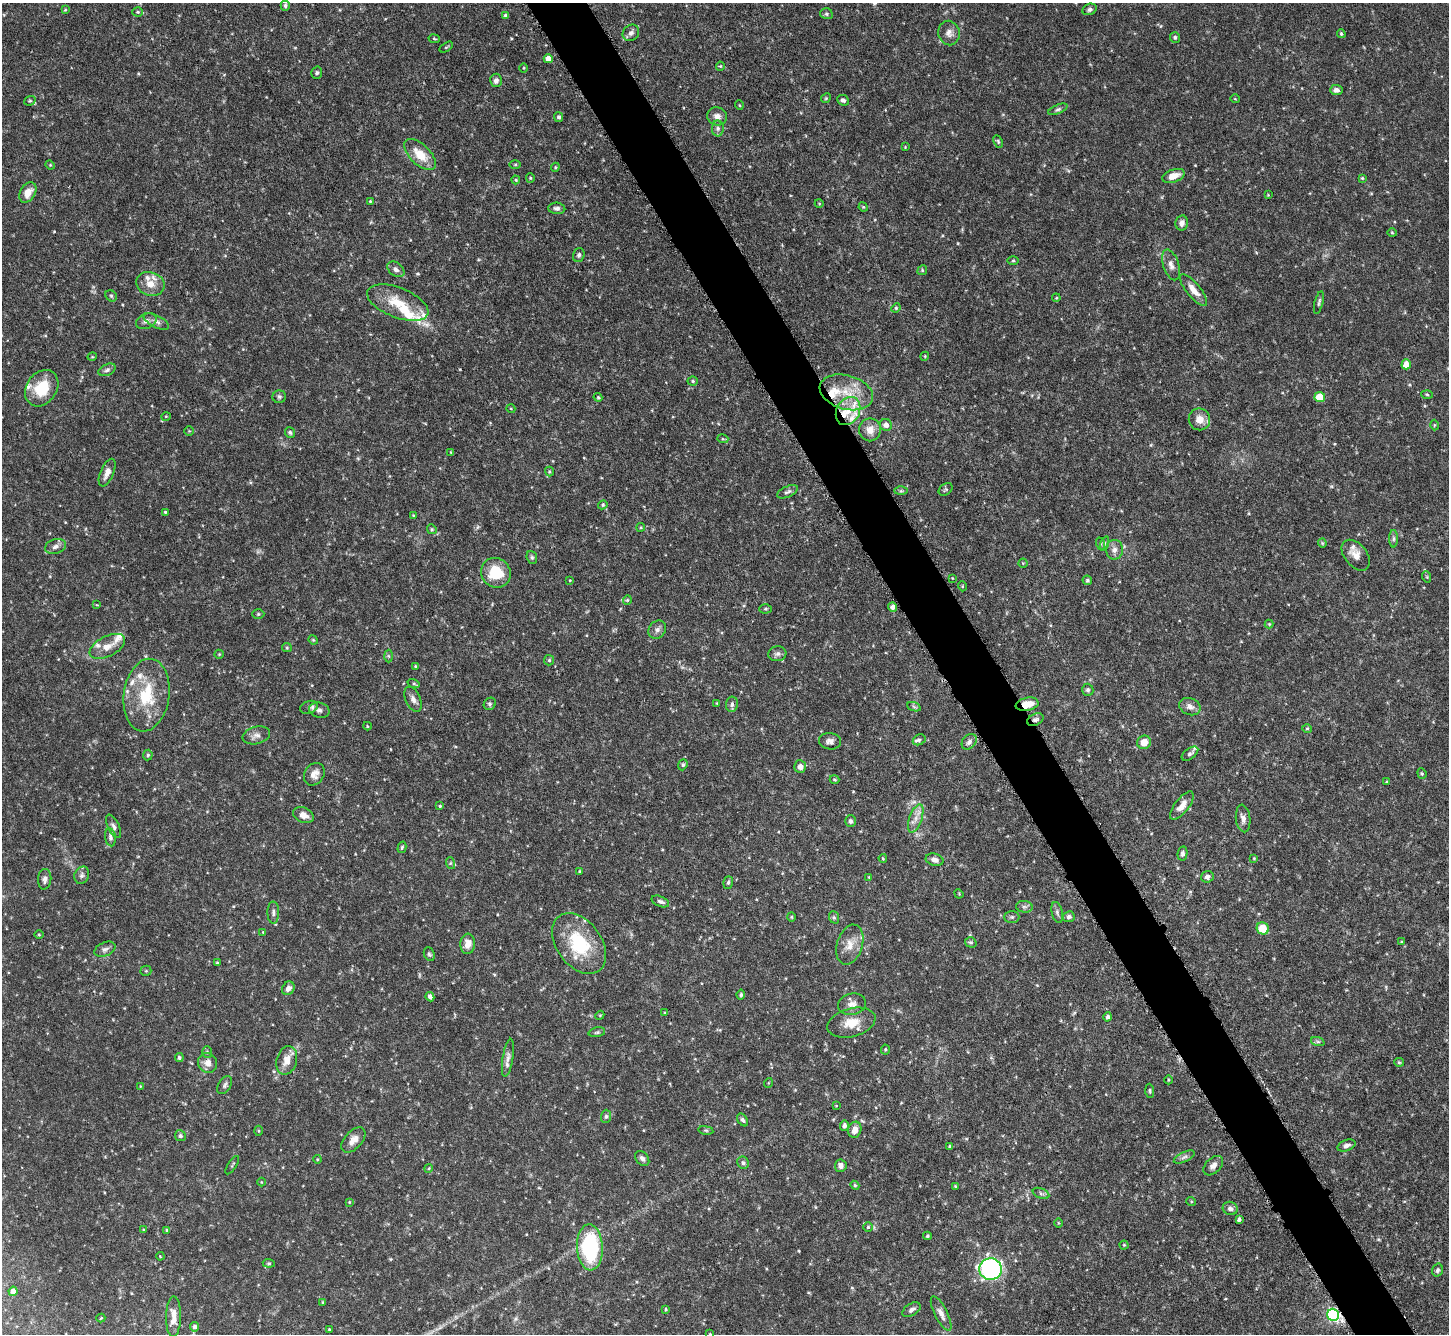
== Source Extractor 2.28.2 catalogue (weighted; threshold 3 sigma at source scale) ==
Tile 6 of 4 x 4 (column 2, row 2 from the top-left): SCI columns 1451-2897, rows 2962-4293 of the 5793 x 5783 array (HDU 1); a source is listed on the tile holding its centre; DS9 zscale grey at full resolution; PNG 1451 x 1336 px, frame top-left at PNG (2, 3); each listed source drawn as its Kron ellipse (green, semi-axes under 4 px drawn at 4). Shown black and unused: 4% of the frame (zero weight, under 4 of 8 exposures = <1% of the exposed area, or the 3 px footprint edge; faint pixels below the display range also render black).
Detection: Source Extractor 2.28.2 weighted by HDU 2 'WHT'; one run over the whole footprint, this tile lists its part. Background 0.112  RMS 0.0044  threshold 0.0178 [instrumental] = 3 sigma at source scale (4.09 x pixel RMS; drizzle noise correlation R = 1.36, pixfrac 0.8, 0.05/0.05 arcsec/px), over >= 5 px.
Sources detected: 279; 18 inside a brighter listed object's ellipse — not listed separately; the other 261 listed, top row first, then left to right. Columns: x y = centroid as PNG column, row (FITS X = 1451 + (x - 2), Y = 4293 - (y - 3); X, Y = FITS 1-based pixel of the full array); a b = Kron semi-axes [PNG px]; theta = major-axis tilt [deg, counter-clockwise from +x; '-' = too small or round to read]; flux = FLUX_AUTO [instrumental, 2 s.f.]
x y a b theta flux
285 6 5 4 - 0.77
1089 9 7 5 23 1.1
65 10 4 3 - 0.35
137 12 5 4 - 0.57
826 14 6 5 - 0.79
505 15 4 4 - 0.74
631 33 9 7 42 1.6
949 33 12 10 -78 2.6
1341 34 4 3 - 0.58
1175 37 5 5 - 0.9
434 39 5 3 - 0.42
446 47 7 3 33 0.48
548 59 4 4 - 3.9
720 66 4 4 - 0.4
524 68 5 3 - 0.42
317 73 6 5 - 0.79
496 80 7 6 - 1.6
1337 90 6 5 - 1.4
826 98 5 4 - 0.49
1235 99 5 3 - 0.31
843 100 6 5 - 1.1
30 101 6 4 20 0.58
739 105 5 3 - 0.34
1058 109 10 4 22 0.94
717 116 10 9 - 2.8
559 117 5 4 - 0.91
718 128 8 6 -88 1.3
998 141 6 4 -64 0.59
905 147 3 3 - 0.32
420 155 20 10 -44 8
50 165 4 4 - 0.42
515 165 6 4 0 0.57
555 167 4 4 - 0.46
1173 176 11 6 19 4.2
530 178 4 4 - 0.44
1362 178 3 3 - 0.48
516 180 4 4 - 0.46
28 192 11 7 58 4.6
1268 195 3 3 - 0.28
370 201 4 3 - 0.4
819 203 4 3 - 0.31
863 207 5 4 - 0.44
557 208 8 5 -4 1.3
1182 223 7 6 - 1.6
1392 233 5 3 - 0.39
579 255 7 5 73 1
1013 261 5 3 - 0.48
1171 265 16 8 -72 2.5
396 269 9 6 -38 1.6
922 270 5 4 - 0.55
150 284 14 11 -19 4.9
1194 290 20 7 -50 4.1
111 296 6 5 - 0.7
1056 298 4 3 - 0.35
398 303 32 15 -21 12
1319 303 11 4 76 0.93
896 308 5 4 - 0.48
146 321 11 7 23 1.8
156 321 14 6 -26 1.8
925 356 4 3 - 0.38
92 357 5 3 - 0.36
1406 364 5 4 - 5
107 370 9 5 24 1.2
693 381 5 4 - 0.65
42 388 19 15 54 13
846 392 27 17 -16 13
1427 394 5 3 - 0.48
279 397 7 6 - 0.83
598 397 4 3 - 0.48
1320 397 5 5 - 10
511 409 4 3 - 0.33
848 411 15 11 63 6.9
166 416 5 3 - 0.32
1199 419 11 10 - 4.4
886 425 6 6 - 2.1
1434 425 5 3 - 0.44
870 430 11 11 - 4
189 431 5 4 - 0.4
290 432 5 4 - 0.72
723 439 5 3 - 0.48
451 452 4 4 - 0.36
549 472 5 4 - 0.57
107 473 14 6 67 3.1
946 489 7 5 35 0.65
901 491 6 4 1 0.67
788 492 11 5 23 1.2
603 505 5 4 - 0.57
165 512 4 4 - 0.45
413 515 4 3 - 0.33
641 527 4 3 - 0.41
432 529 5 4 - 0.55
1394 539 9 4 -90 0.88
1322 543 4 4 - 0.43
1101 544 6 4 -72 0.54
1104 544 7 3 71 0.63
55 546 11 7 16 2
1114 550 10 8 89 2.2
1356 555 18 11 -51 4.2
532 557 6 5 - 0.81
1023 563 4 4 - 0.42
496 573 15 14 - 14
1427 577 6 3 -72 0.46
952 578 3 3 - 0.28
570 580 4 2 - 0.29
1087 580 5 4 - 0.68
962 586 5 3 - 0.34
627 600 5 4 - 0.49
96 605 4 3 - 0.43
892 607 4 4 - 1.6
765 609 6 4 1 0.62
258 614 6 5 - 0.65
1269 624 4 4 - 0.4
657 630 10 8 46 1.7
313 640 5 4 - 0.44
107 646 19 10 27 4.6
287 648 5 4 - 0.52
219 654 5 4 - 0.44
777 654 9 7 7 1.4
388 656 6 4 -88 0.59
549 660 5 5 - 0.67
415 666 4 3 - 0.42
414 683 6 4 -19 0.52
1088 690 6 6 - 0.9
146 695 36 23 82 21
413 699 13 7 -66 2
717 703 4 3 - 0.32
490 704 6 5 - 0.93
732 704 8 6 82 1.2
1027 704 11 6 10 6.8
309 707 9 6 18 1.2
914 707 7 4 -20 0.73
1190 707 11 8 -23 2.4
319 710 10 7 -13 2
1035 720 8 5 25 1.3
367 726 4 2 - 0.29
1307 728 5 3 - 0.38
256 735 14 8 15 2.3
919 740 7 5 28 1.1
830 741 11 8 -8 1.8
969 742 9 6 49 1.6
1144 742 7 6 - 4.9
1190 754 9 5 36 1.2
148 755 5 5 - 0.54
683 765 6 4 69 0.56
800 767 6 6 - 2.1
1422 773 5 4 - 0.53
314 774 12 9 55 2.9
835 780 5 3 - 0.52
1387 782 4 3 - 0.41
440 806 4 3 - 0.46
1182 806 17 7 52 4.3
303 815 11 7 -23 2.6
916 818 15 6 70 3
1243 818 14 7 -84 2.3
851 821 6 5 - 0.95
113 826 13 5 -63 1.4
110 837 9 5 -80 1.2
402 847 6 4 74 0.55
1183 853 7 5 80 1.1
883 858 4 3 - 0.41
1254 858 4 4 - 0.37
935 860 9 6 -14 1.9
450 863 6 4 -72 0.57
579 871 4 2 - 0.32
82 875 9 7 65 1.3
869 877 4 4 - 0.35
1207 877 6 5 - 1.5
45 879 10 6 85 1.6
728 883 6 4 73 0.77
959 894 5 4 - 0.38
660 901 9 5 -22 1.3
1024 907 8 5 -7 1.1
1057 912 10 5 -77 1.1
273 913 11 6 -89 1.3
791 917 4 4 - 0.45
834 917 6 5 - 0.74
1012 917 7 6 - 0.9
1069 917 6 5 - 1.1
1263 928 6 6 - 8.9
263 932 4 4 - 0.33
39 935 4 3 - 0.41
971 942 6 5 - 0.66
1401 942 3 3 - 0.37
579 943 34 22 -54 24
468 944 10 7 85 3.8
850 945 20 12 72 5.4
105 949 11 6 23 1.6
429 954 7 5 -68 0.71
217 963 4 3 - 0.42
146 971 5 5 - 0.53
288 988 7 6 - 2
741 995 5 4 - 0.71
430 997 4 4 - 1.7
852 1004 14 10 13 3
665 1013 3 2 - 0.34
600 1015 4 3 - 0.35
1108 1017 4 4 - 1.1
851 1023 25 14 15 7.6
597 1032 8 4 13 0.74
1318 1042 7 4 -19 0.88
885 1049 5 4 - 0.51
207 1052 6 5 - 0.75
179 1058 4 4 - 0.81
508 1058 19 5 81 2.3
287 1060 14 10 74 4.7
1399 1062 5 4 - 0.52
208 1063 10 9 - 2.8
1168 1080 4 3 - 0.34
768 1083 5 3 - 0.32
225 1085 10 6 58 1.1
140 1086 4 2 - 0.26
1150 1091 7 3 -85 0.51
836 1106 4 2 - 0.27
606 1116 7 5 87 0.85
743 1120 7 4 -57 0.9
844 1126 5 4 - 1.3
706 1130 7 3 -8 0.6
855 1130 8 6 72 2.9
259 1131 5 3 - 0.37
180 1136 5 5 - 1.1
353 1140 15 8 47 3.3
950 1146 4 3 - 0.59
1346 1146 9 5 19 1.4
1184 1157 11 4 26 1.3
642 1158 8 6 -49 1.4
317 1159 4 4 - 0.4
743 1163 6 5 - 0.94
232 1165 10 3 58 0.61
841 1166 6 6 - 1.7
1213 1166 11 7 45 2.1
429 1168 4 3 - 0.4
261 1182 4 3 - 0.28
855 1185 5 4 - 0.55
955 1186 4 3 - 0.39
1041 1193 9 5 -23 0.94
1191 1201 5 3 - 0.38
349 1202 4 3 - 0.37
1230 1208 7 6 - 1.4
1239 1219 4 3 - 1.1
1058 1223 5 3 - 0.34
868 1227 4 4 - 0.58
143 1230 4 3 - 0.34
167 1230 4 3 - 0.45
927 1236 4 3 - 0.55
1124 1245 4 4 - 0.45
590 1247 23 13 -87 41
160 1256 4 3 - 0.3
269 1263 6 4 -6 0.54
990 1269 11 11 - 90
1437 1270 6 5 - 0.93
13 1291 4 4 - 1.5
323 1302 3 3 - 0.39
666 1309 4 3 - 0.53
911 1310 10 6 32 1.6
941 1314 19 6 -63 2.6
1333 1315 6 6 - 79
173 1317 20 7 89 4
101 1318 4 3 - 0.3
195 1327 5 4 - 1
329 1329 4 3 - 0.45
710 1334 4 3 - 0.37
Overlapping masked pixels (flux is a lower limit): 3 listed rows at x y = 1027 704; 1035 720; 1333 1315
Isophote crosses this tile's border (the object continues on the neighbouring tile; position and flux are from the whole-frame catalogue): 1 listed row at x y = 710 1334